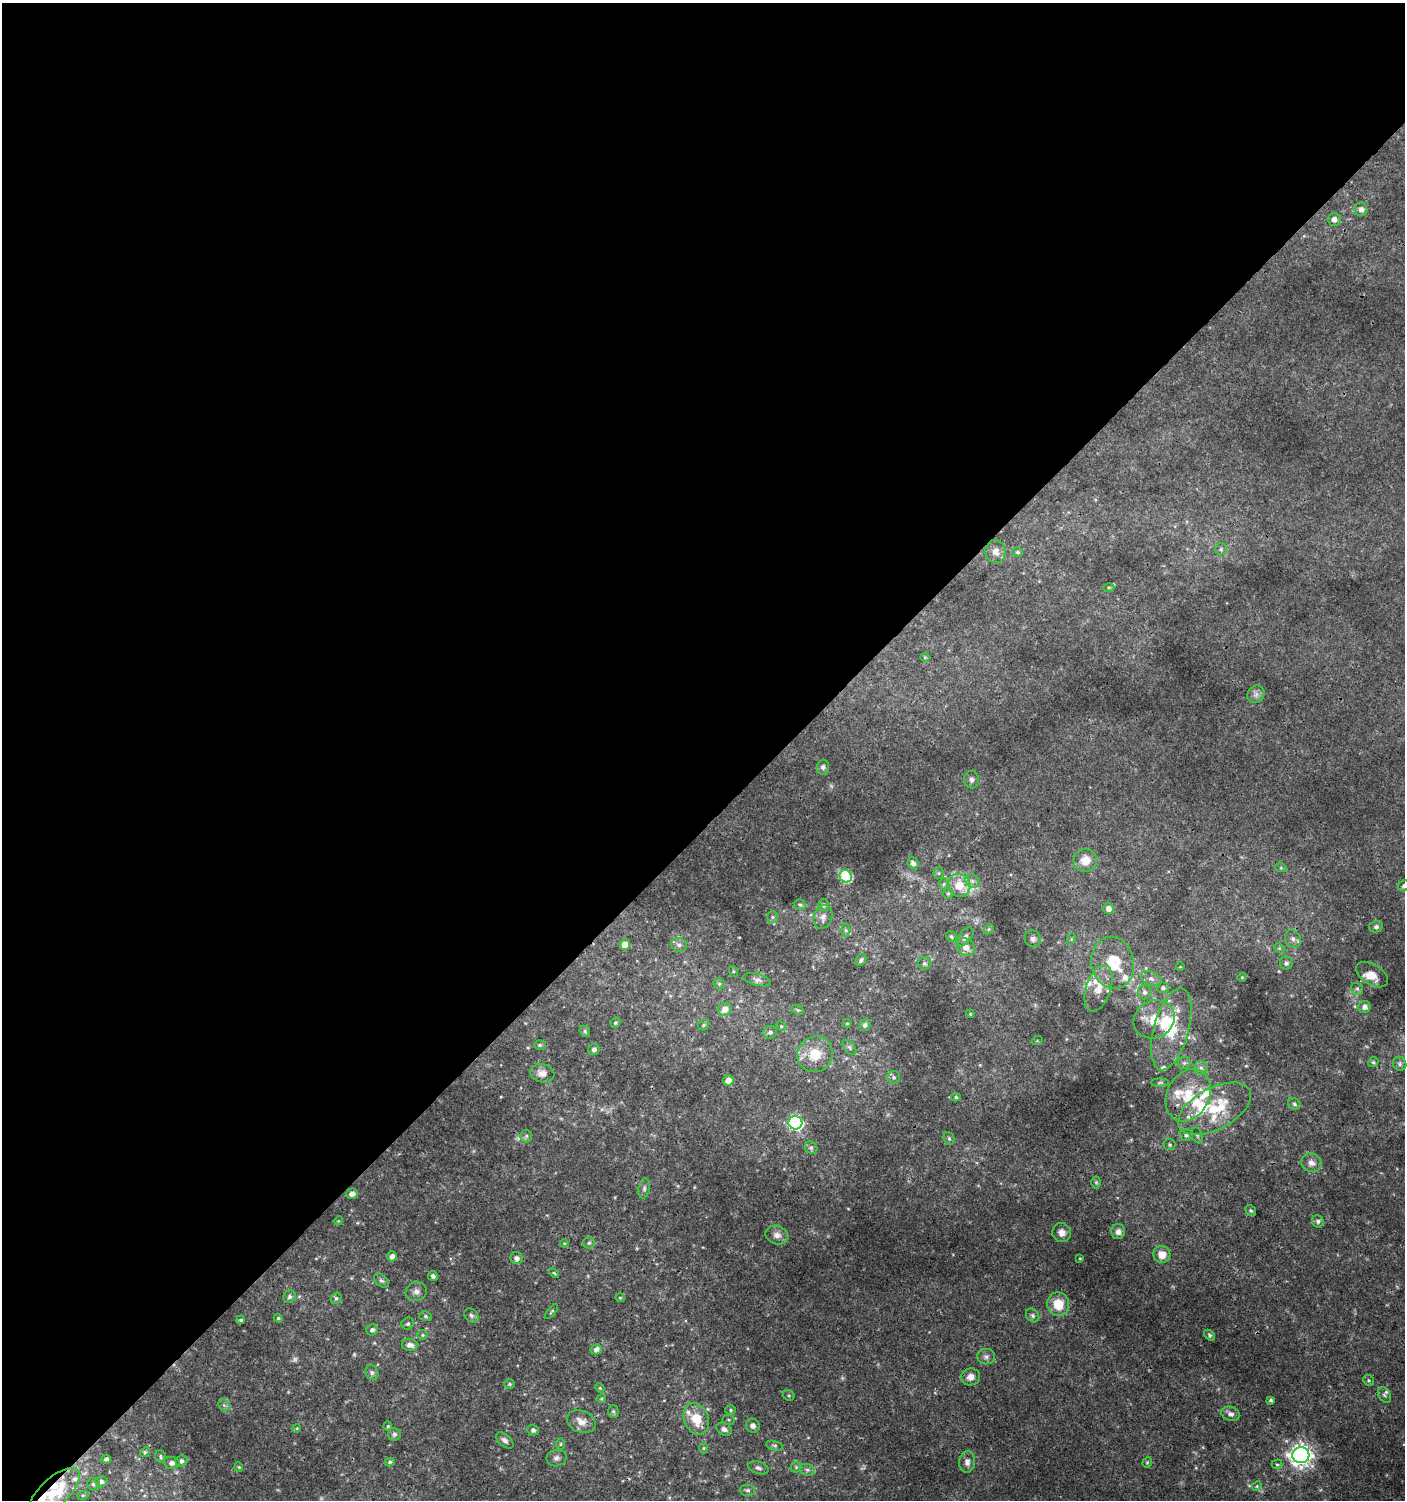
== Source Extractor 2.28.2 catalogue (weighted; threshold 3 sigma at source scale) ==
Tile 2 of 4 x 4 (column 2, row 1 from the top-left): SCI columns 1607-3009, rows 4529-6026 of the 6060 x 6084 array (HDU 1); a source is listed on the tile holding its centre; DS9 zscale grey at full resolution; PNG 1407 x 1502 px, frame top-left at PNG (2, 3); each listed source drawn as its Kron ellipse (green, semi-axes under 4 px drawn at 4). Shown black and unused: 55% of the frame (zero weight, under 3 of 4 exposures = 4% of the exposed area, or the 3 px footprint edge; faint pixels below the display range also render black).
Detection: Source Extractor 2.28.2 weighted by HDU 2 'WHT'; one run over the whole footprint, this tile lists its part. Background 0.00434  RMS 0.0022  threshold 0.00968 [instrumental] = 3 sigma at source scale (4.5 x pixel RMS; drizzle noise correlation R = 1.50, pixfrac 1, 0.0396/0.0396 arcsec/px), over >= 5 px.
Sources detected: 199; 4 too faint to see at this stretch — neither listed nor drawn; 22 inside a brighter listed object's ellipse — not listed separately; the other 173 listed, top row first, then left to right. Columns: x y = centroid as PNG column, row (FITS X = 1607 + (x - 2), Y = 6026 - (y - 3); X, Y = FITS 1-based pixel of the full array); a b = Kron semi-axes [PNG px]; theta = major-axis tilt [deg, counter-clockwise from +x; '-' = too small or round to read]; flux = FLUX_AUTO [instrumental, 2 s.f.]
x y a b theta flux
1361 209 7 6 - 1
1334 219 6 6 - 1.1
1221 549 6 6 - 0.42
995 552 11 10 - 1.7
1017 552 5 4 - 0.39
1109 587 5 3 - 0.25
925 657 4 4 - 0.2
1256 694 9 8 - 0.94
823 767 7 6 - 0.58
972 780 8 7 - 0.73
1085 860 11 11 - 2.9
913 863 6 5 - 0.93
1281 868 5 3 - 0.21
939 873 5 5 - 0.34
846 876 6 6 - 22
972 881 7 6 - 0.74
944 884 6 4 88 0.33
959 885 12 11 - 4.2
1404 886 6 5 - 0.68
948 893 5 5 - 0.36
800 905 6 5 - 0.39
823 905 6 5 - 0.49
1108 909 5 5 - 1.3
773 917 6 5 - 0.46
823 917 12 9 69 1.2
1376 927 7 5 14 0.54
989 929 6 4 45 0.31
846 930 6 4 -89 0.38
951 936 6 4 -59 0.37
965 937 11 6 51 0.96
1033 939 8 8 - 0.74
1071 939 6 3 72 0.23
1293 939 9 7 -63 0.95
625 945 5 5 - 2.5
679 945 8 7 - 0.8
966 947 9 8 - 1.9
1279 948 6 4 -44 0.33
861 960 7 4 55 0.46
924 963 6 6 - 0.5
1113 963 26 21 -80 7.7
1286 963 6 6 - 0.56
1180 967 4 3 - 0.15
733 971 5 3 - 0.24
1372 975 18 10 -32 2.2
1242 977 4 4 - 0.21
1151 979 10 6 -23 0.93
757 980 14 6 -14 0.84
719 984 6 5 - 0.37
1098 988 24 12 71 3.7
1163 988 6 5 - 0.58
1357 989 6 5 - 0.42
1144 992 7 6 - 0.77
1364 1007 6 6 - 1.1
725 1009 7 6 - 1.8
798 1010 6 4 -26 0.34
970 1014 4 4 - 0.24
1154 1019 21 18 28 5
615 1023 5 4 - 0.36
847 1023 4 4 - 0.27
704 1025 6 5 - 0.37
865 1025 6 5 - 0.69
781 1026 5 4 - 0.28
1171 1029 42 17 75 9.3
585 1031 6 5 - 0.39
770 1032 7 6 - 0.63
1037 1041 5 3 - 0.2
540 1045 6 5 - 0.37
849 1047 8 5 -50 0.46
594 1049 6 5 - 0.77
815 1054 18 17 - 5.5
1373 1062 5 4 - 0.32
1184 1063 6 6 - 0.51
1400 1064 7 6 - 0.56
1201 1068 7 6 - 0.75
542 1073 12 9 -12 1.9
894 1077 6 6 - 0.59
728 1080 5 5 - 2
1160 1083 9 4 1 0.36
1188 1095 27 21 62 8.5
956 1097 5 4 - 0.31
1294 1104 6 5 - 0.45
1214 1109 40 20 28 13
795 1123 7 6 - 47
1186 1135 7 5 -12 0.53
1197 1135 8 5 -70 0.46
526 1136 6 5 - 0.45
949 1138 7 5 -69 0.4
1169 1145 6 5 - 0.42
811 1148 7 5 -44 0.45
1311 1163 10 9 - 1.3
1096 1182 6 5 - 0.31
644 1188 10 5 79 0.62
352 1194 6 5 - 1.1
1251 1211 6 5 - 0.41
338 1221 4 3 - 0.19
1318 1221 6 5 - 0.59
1062 1232 9 9 - 1.4
1118 1232 7 7 - 0.89
777 1235 12 9 -17 1.2
564 1243 4 3 - 0.2
589 1243 6 6 - 0.41
1162 1255 8 8 - 2.3
392 1256 5 4 - 1.1
517 1258 6 6 - 0.92
1080 1258 4 2 - 0.16
554 1273 6 3 -44 0.26
433 1276 5 5 - 0.52
381 1281 8 5 -43 0.56
416 1292 11 9 17 1.1
289 1297 6 6 - 0.48
336 1298 6 5 - 0.43
620 1298 5 4 - 0.27
1058 1304 12 11 - 4.4
551 1312 9 3 50 0.28
471 1315 8 6 -45 0.59
425 1316 6 5 - 0.4
1033 1316 7 6 - 0.61
278 1318 4 4 - 0.35
241 1320 4 4 - 0.37
408 1324 6 5 - 0.45
372 1330 6 5 - 0.71
423 1335 5 5 - 0.32
1210 1335 6 4 -42 0.36
410 1345 8 6 -10 1.3
596 1349 5 5 - 0.94
986 1357 9 7 -1 0.82
372 1373 8 6 -60 0.59
971 1377 9 8 - 1.5
1369 1380 6 5 - 0.34
510 1384 5 4 - 0.33
600 1388 5 4 - 0.22
789 1395 6 5 - 0.35
1384 1395 8 6 -59 0.6
601 1399 5 4 - 0.28
1271 1400 4 3 - 0.38
224 1405 6 5 - 0.5
731 1410 5 4 - 0.35
613 1411 6 5 - 0.43
1231 1414 9 7 -18 0.96
696 1419 16 12 -68 4.9
729 1420 6 5 - 0.35
581 1421 15 10 -24 2.1
388 1426 4 4 - 0.28
753 1426 7 6 - 0.84
297 1428 4 3 - 0.22
724 1429 8 6 -30 0.82
533 1430 5 5 - 0.65
394 1434 6 6 - 0.5
505 1441 10 6 -42 0.82
560 1444 5 3 - 0.27
775 1446 9 4 -14 0.43
703 1448 5 3 - 0.25
145 1452 5 4 - 0.31
1301 1455 8 8 - 140
161 1457 6 5 - 0.43
556 1458 10 8 11 0.88
106 1459 5 4 - 0.81
181 1461 6 5 - 0.63
390 1462 5 4 - 0.35
967 1462 11 8 85 1.2
1147 1462 6 4 70 0.29
172 1463 8 6 -6 0.87
1277 1464 5 4 - 0.32
239 1467 4 4 - 0.23
796 1467 5 5 - 0.32
758 1468 10 6 -17 0.67
807 1470 7 5 -20 0.6
101 1482 6 5 - 0.75
94 1484 6 6 - 0.56
1257 1486 5 4 - 0.29
748 1490 7 5 -1 0.52
54 1492 32 14 43 10
83 1495 6 3 17 0.31
Overlapping masked pixels (flux is a lower limit): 2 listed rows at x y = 696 1419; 54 1492
Isophote crosses this tile's border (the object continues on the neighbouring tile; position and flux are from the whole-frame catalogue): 2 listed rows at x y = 1404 886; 54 1492